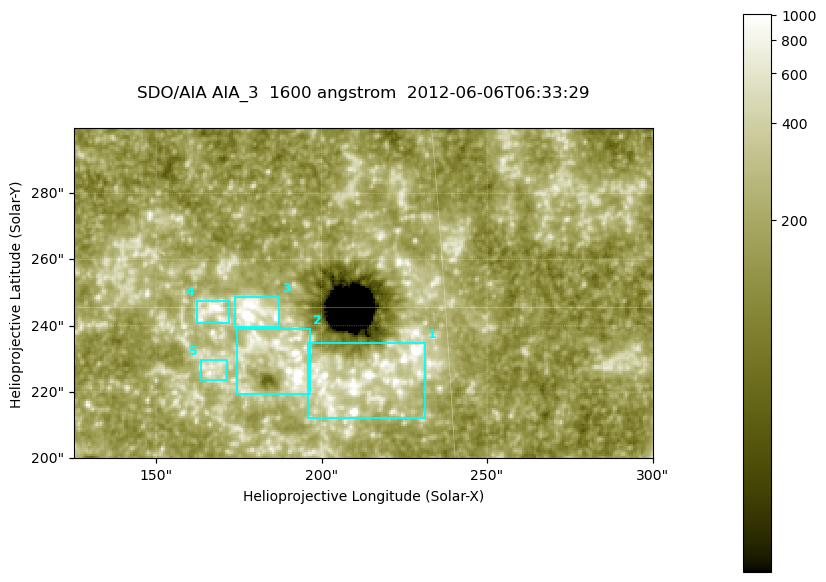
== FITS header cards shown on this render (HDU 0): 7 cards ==
TELESCOP= 'SDO/AIA '
INSTRUME= 'AIA_3   '
WAVELNTH=                 1600
WAVEUNIT= 'angstrom'
DATE-OBS= '2012-06-06T06:33:29.12'
CTYPE1  = 'HPLN-TAN'
CTYPE2  = 'HPLT-TAN'

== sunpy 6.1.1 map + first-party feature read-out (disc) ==
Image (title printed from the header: SDO/AIA AIA_3  1600 angstrom  2012-06-06T06:33:29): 287 x 164 px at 0.609 arcsec/px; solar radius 946 arcsec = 1552 px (partial field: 0.6% of the solar disc is inside the frame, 100% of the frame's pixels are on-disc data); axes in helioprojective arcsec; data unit not stated in the header (colour bar unlabelled)
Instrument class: DISC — disc imager (sunpy class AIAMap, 1600 A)
Bright regions (active regions / flare kernels): reference = the on-disc median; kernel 3 px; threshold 5 sigma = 330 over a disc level ~181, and >= 1.15x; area >= 47 px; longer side >= 3 px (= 1.8 arcsec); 5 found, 5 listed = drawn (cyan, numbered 1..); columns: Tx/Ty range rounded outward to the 2 arcsec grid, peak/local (2 s.f.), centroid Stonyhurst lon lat
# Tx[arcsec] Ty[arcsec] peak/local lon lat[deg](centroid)
1 196..232 212..236 7.9 +13 +14
2 174..198 218..240 7.4 +12 +14
3 174..188 238..250 19 +11 +15
4 162..172 240..248 6.4 +10 +15
5 162..172 222..230 3.9 +10 +14